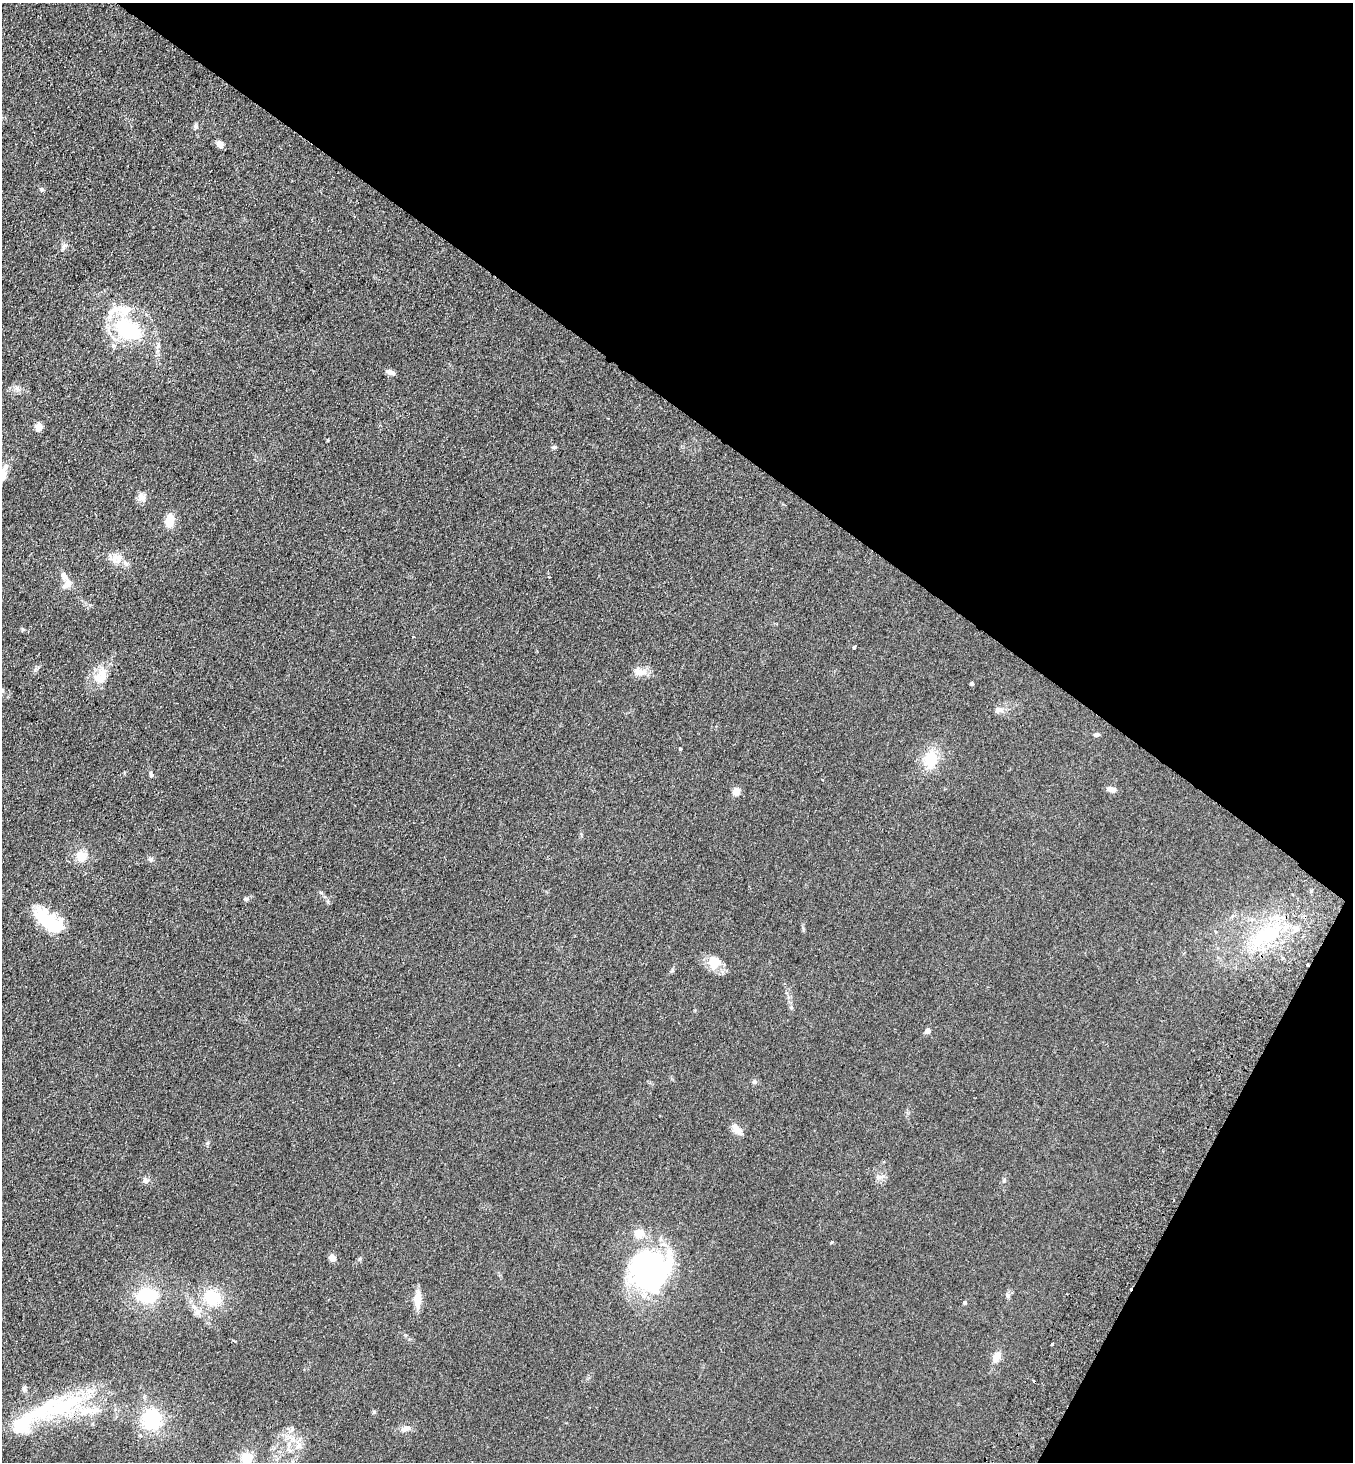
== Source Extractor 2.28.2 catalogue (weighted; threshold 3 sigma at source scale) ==
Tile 8 of 4 x 4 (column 4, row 2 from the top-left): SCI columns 4256-5606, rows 2953-4412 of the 5946 x 5905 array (HDU 1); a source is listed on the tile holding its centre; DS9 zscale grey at full resolution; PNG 1355 x 1464 px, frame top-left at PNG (2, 3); no overlay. Shown black and unused: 33% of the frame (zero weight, under 2 of 3 exposures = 3% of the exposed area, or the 3 px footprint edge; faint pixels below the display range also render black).
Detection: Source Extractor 2.28.2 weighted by HDU 2 'WHT'; one run over the whole footprint, this tile lists its part. Background 0.0927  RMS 0.0099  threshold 0.0445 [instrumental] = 3 sigma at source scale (4.5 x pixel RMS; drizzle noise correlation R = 1.50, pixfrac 1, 0.05/0.05 arcsec/px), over >= 5 px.
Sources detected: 73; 2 inside a brighter object's white glare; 3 cosmic-ray / hot-pixel residue — not listed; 6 inside a brighter listed object's ellipse — not listed separately; the other 62 listed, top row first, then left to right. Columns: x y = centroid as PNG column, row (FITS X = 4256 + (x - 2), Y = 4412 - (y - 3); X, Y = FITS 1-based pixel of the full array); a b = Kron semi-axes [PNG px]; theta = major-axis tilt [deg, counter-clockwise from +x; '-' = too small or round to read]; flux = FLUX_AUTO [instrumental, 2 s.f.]
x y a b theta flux
196 127 8 5 -84 1.9
220 144 8 6 -56 5.1
42 189 6 5 - 1.5
64 246 9 5 63 2.6
125 310 22 16 35 19
128 329 26 17 -31 74
113 346 7 5 -20 2.3
391 372 10 6 -19 4.3
17 389 7 4 -72 2.4
38 427 7 6 - 8.4
328 440 4 3 - 0.77
554 447 7 5 -10 1.8
141 497 11 10 - 5.5
170 520 11 7 87 20
116 559 16 15 - 11
69 583 13 9 81 6.3
413 637 4 3 - 1.9
854 647 3 3 - 10
639 672 17 11 -13 8.9
101 675 26 17 66 19
972 684 5 4 - 1.2
2 690 7 6 - 2.5
998 710 9 8 - 4.8
1097 735 7 5 2 2.5
680 748 4 3 - 1
931 759 20 15 79 28
151 774 10 5 -83 2.2
822 780 3 3 - 0.78
1111 789 12 6 -12 4.3
736 791 5 5 - 23
81 856 12 12 - 12
151 859 7 6 - 2.2
246 899 6 5 - 2
50 922 30 13 -38 69
1267 935 44 20 22 64
714 962 19 17 58 16
672 971 6 4 19 1.2
791 1008 6 5 - 1.8
928 1030 4 4 - 7.6
736 1129 15 8 -53 7.7
878 1177 9 6 11 3.2
146 1180 10 7 -62 2.9
1004 1180 6 4 72 1.3
332 1258 8 7 - 5.1
648 1270 52 41 -89 180
147 1295 23 16 3 45
1008 1295 9 6 -88 3
212 1298 23 17 -24 32
418 1300 19 7 89 13
965 1302 5 4 - 1.8
198 1312 11 8 -73 5.4
1052 1344 3 3 - 1.9
997 1357 9 6 64 12
24 1389 10 5 -77 2.6
58 1407 87 25 17 110
374 1412 6 4 88 1.2
152 1420 21 19 -78 53
292 1429 7 5 47 2.5
405 1429 15 7 14 5.6
289 1444 7 4 71 2.5
298 1446 13 7 49 6.9
247 1458 13 11 -35 16
Isophote crosses this tile's border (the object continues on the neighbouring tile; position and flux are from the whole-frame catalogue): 2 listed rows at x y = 2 690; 247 1458
Unlisted compact peaks at least as high as the median listed source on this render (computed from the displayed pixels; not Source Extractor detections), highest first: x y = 23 629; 207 1143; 832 1242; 755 1082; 321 892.